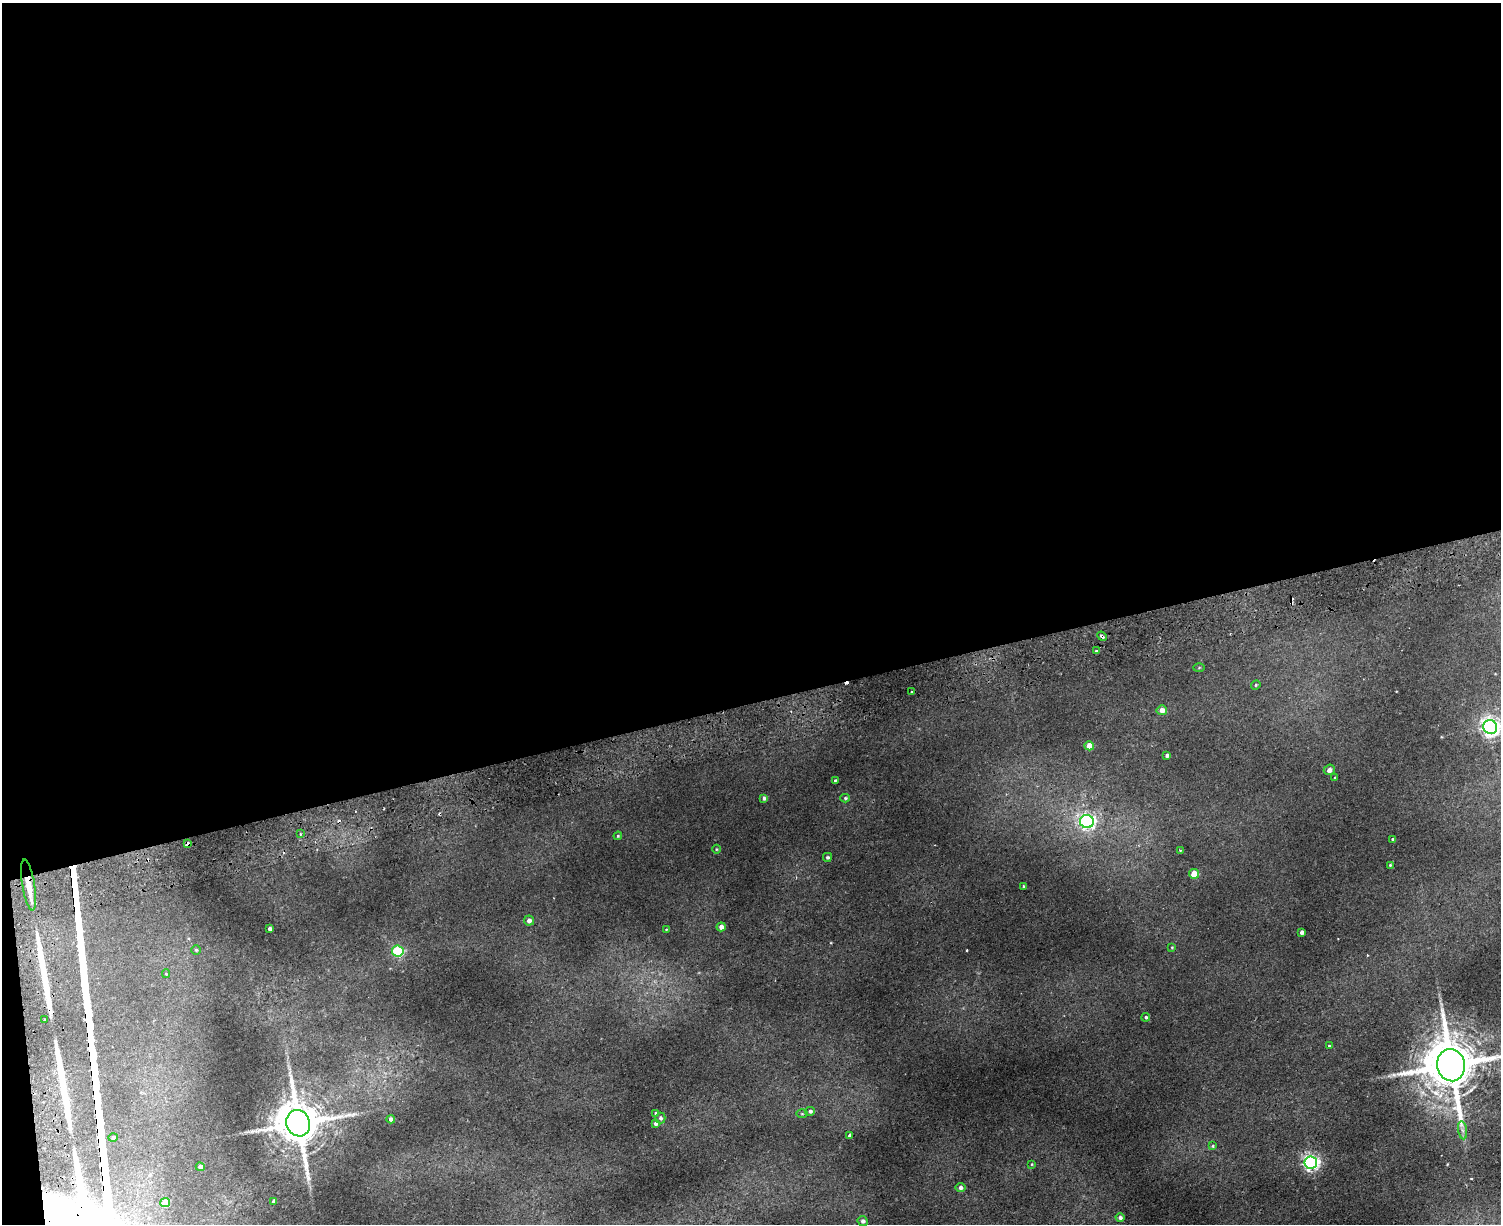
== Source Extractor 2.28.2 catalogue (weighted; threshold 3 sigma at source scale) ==
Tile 1 of 3 x 4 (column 1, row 1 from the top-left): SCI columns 293-1791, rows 3723-4944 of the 4965 x 5000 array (HDU 1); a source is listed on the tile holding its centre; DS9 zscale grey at full resolution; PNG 1503 x 1226 px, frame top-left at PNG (2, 3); each listed source drawn as its Kron ellipse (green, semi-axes under 4 px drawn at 4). Shown black and unused: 58% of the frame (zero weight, under 2 of 3 exposures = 4% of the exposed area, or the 3 px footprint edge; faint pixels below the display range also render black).
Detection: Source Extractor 2.28.2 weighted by HDU 2 'WHT'; one run over the whole footprint, this tile lists its part. Background 0.0318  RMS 0.0041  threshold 0.0185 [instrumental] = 3 sigma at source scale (4.5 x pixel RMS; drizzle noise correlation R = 1.50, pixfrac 1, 0.05/0.05 arcsec/px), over >= 5 px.
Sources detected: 68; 8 cosmic-ray / hot-pixel residue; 2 long thin detections or spike segments (spike, bleed or trail) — neither listed nor drawn; the other 58 listed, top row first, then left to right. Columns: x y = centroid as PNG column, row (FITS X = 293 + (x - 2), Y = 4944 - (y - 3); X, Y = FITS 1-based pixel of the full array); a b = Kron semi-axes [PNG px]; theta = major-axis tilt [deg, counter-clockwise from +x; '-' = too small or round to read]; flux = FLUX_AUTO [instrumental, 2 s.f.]
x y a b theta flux
1102 636 5 3 - 2.5
1096 651 3 3 - 0.45
1199 668 5 3 - 0.36
1256 685 5 4 - 0.48
911 692 3 2 - 0.64
1162 710 5 5 - 2.5
1490 727 7 7 - 170
1089 746 4 4 - 6.5
1167 755 4 3 - 0.89
1329 770 6 5 - 1.7
1335 777 3 3 - 0.39
835 780 4 3 - 0.49
764 798 4 4 - 0.94
845 798 5 4 - 0.55
1087 822 7 6 - 97
300 834 4 3 - 0.54
618 836 4 3 - 0.42
1393 839 3 3 - 0.69
188 844 4 4 - 1.7
716 849 4 3 - 0.31
1180 850 2 2 - 0.32
827 857 4 4 - 0.75
1390 865 3 3 - 0.34
1194 874 5 5 - 7.6
29 885 26 6 -81 6.5
1024 886 3 3 - 0.57
529 920 5 5 - 1.7
721 927 4 4 - 2
270 929 4 4 - 1.1
666 929 4 3 - 0.28
1302 932 4 4 - 1.2
1172 947 4 4 - 0.36
196 950 5 5 - 0.56
398 951 5 5 - 35
166 973 4 4 - 0.44
1146 1017 4 4 - 0.58
45 1020 3 3 - 0.63
1329 1046 3 3 - 0.51
1451 1065 16 14 -76 2500
810 1111 5 4 - 0.85
656 1113 4 3 - 0.7
802 1114 5 3 - 0.43
660 1118 5 5 - 0.93
391 1119 4 4 - 1.3
298 1123 13 11 -70 2000
656 1123 4 3 - 1
1463 1130 9 4 -81 1.2
849 1135 3 3 - 0.93
113 1137 4 4 - 0.88
1213 1146 4 4 - 0.48
1311 1162 6 6 - 130
1032 1164 4 3 - 0.34
200 1167 4 4 - 1.7
960 1188 5 4 - 1.2
274 1201 4 4 - 1.1
165 1202 5 4 - 8.2
1120 1218 4 4 - 0.99
863 1221 5 5 - 1.3
Overlapping masked pixels (flux is a lower limit): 4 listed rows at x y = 1102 636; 188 844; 29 885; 1451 1065
Isophote crosses this tile's border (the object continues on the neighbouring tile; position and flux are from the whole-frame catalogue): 2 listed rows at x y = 1490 727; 1451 1065